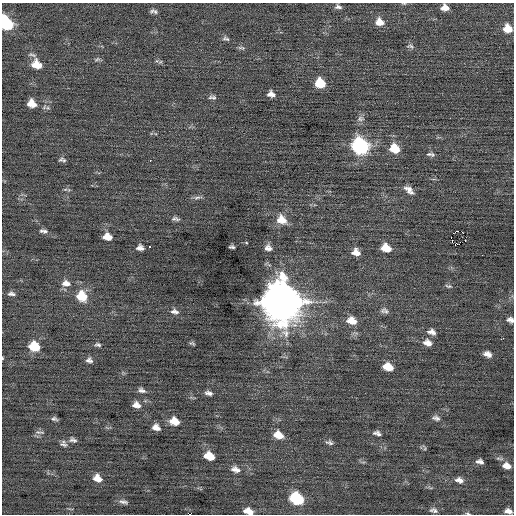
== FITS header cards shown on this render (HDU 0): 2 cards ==
NAXIS1  =                  512 / Axis length
NAXIS2  =                  512 / Axis length

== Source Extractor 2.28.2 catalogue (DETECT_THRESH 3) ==
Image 512 x 512 px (HDU 0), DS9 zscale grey, 1 PNG px = 1 image px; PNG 516 x 516 px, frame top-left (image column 1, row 512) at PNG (2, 3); no overlay
Background 0.0115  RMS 0.7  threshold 2.1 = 3 sigma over >= 5 px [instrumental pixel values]
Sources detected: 88; all 88 listed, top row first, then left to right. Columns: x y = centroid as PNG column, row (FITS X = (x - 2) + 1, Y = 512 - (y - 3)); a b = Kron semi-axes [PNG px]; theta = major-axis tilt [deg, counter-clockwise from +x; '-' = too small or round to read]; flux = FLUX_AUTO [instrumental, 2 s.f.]
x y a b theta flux
404 4 5 3 - 45
338 7 9 5 -7 150
445 8 7 6 - 370
155 11 8 6 -20 150
379 22 10 9 - 460
6 23 10 8 -52 4300
508 29 8 8 - 670
226 38 10 6 -20 130
410 46 11 5 -12 110
241 48 11 4 -8 100
32 55 13 5 -15 130
97 59 9 5 21 100
160 62 6 5 - 73
36 64 11 9 -31 700
320 83 8 7 - 1300
271 94 8 6 -9 260
214 98 8 6 -37 120
32 104 9 8 - 580
360 118 10 7 11 170
360 146 10 9 - 9400
394 149 10 9 - 930
429 154 9 5 13 120
64 160 7 7 - 120
150 160 2 2 - 160
65 189 6 4 -17 63
409 190 14 7 -42 310
197 197 12 5 9 150
175 219 10 5 -6 130
281 220 12 10 -33 610
43 231 11 5 -9 150
457 231 4 2 - 140
107 237 9 7 -8 460
465 240 3 2 - 82
452 241 3 2 - 39
455 244 3 2 - 90
149 247 3 3 - 400
232 247 5 3 - 97
140 248 8 6 2 210
268 248 9 8 - 240
386 248 10 8 -23 710
356 252 9 7 -21 390
66 283 12 8 -8 330
449 286 10 5 -8 93
11 294 10 5 -6 150
82 296 11 9 -43 1200
281 302 15 13 -57 150000
386 311 12 6 -62 170
175 312 12 7 -12 220
510 320 8 6 -26 190
352 321 11 8 -17 600
432 332 10 7 -16 240
502 338 5 2 - 250
192 343 6 4 -18 83
427 343 11 8 -22 320
98 345 8 5 -11 110
34 346 10 8 -21 1200
488 354 8 5 -22 280
2 358 4 3 - 37
89 360 9 7 -14 180
388 367 9 6 -18 680
142 390 10 7 -22 180
208 393 10 5 -12 180
136 405 10 7 -19 310
436 418 10 6 -15 160
54 419 8 5 -15 120
174 421 10 7 -19 650
156 427 9 7 -26 300
40 432 13 4 -7 120
377 433 9 6 -18 160
278 435 10 7 -24 610
73 440 10 6 -21 150
329 442 10 6 -17 140
63 444 11 5 -12 140
424 448 8 4 -69 74
209 456 9 7 -25 820
478 461 6 5 - 110
481 462 7 5 -62 130
507 466 10 7 -18 390
235 469 12 8 -18 290
97 478 9 7 -29 430
459 480 11 7 -17 240
297 499 10 8 -25 3400
123 502 12 5 -13 160
434 510 10 6 -12 150
248 511 9 6 -16 440
508 511 8 5 -7 230
468 513 6 3 -10 64
190 514 3 2 - 310
At the frame edge (FLAGS 8, measured only in part): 8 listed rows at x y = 404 4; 445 8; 6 23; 510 320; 2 358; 248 511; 468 513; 190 514